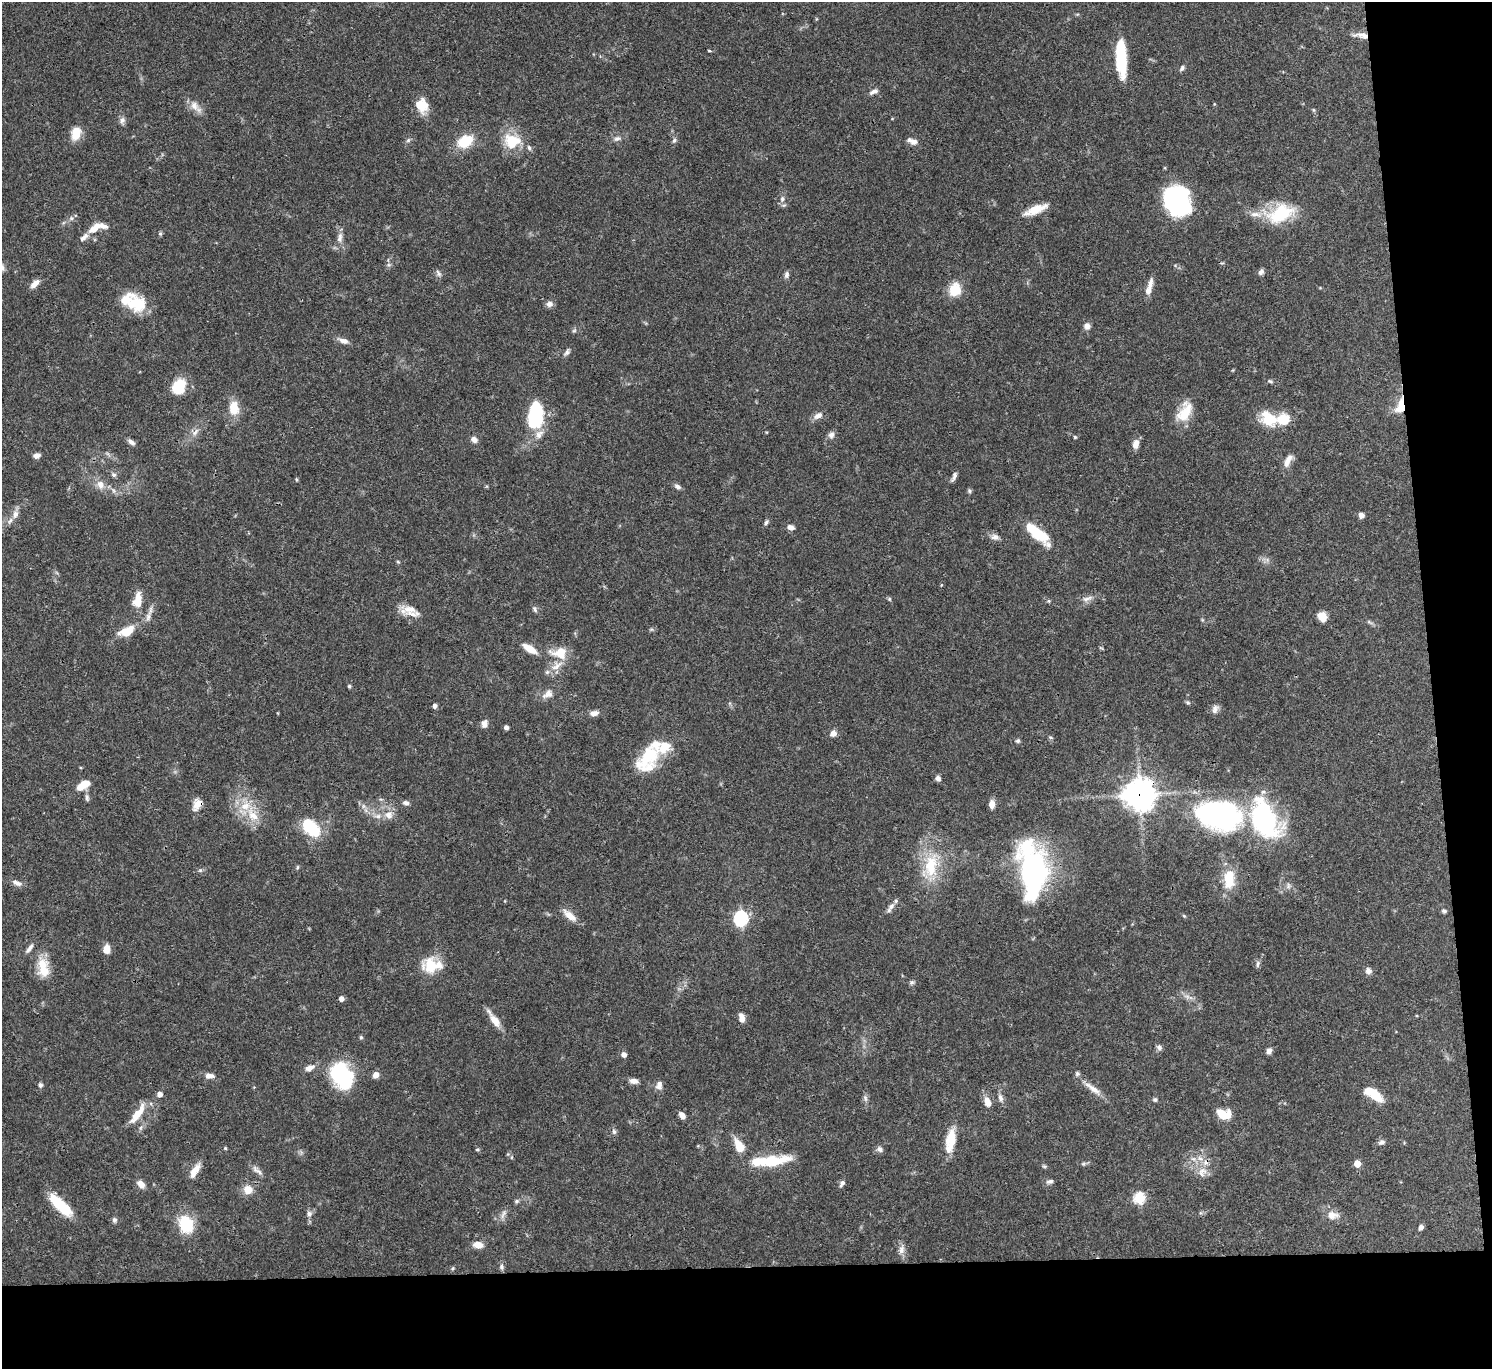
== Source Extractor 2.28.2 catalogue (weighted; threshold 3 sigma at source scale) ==
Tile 9 of 3 x 3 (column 3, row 3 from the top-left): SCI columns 2981-4470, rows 131-1497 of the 4472 x 4452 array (HDU 1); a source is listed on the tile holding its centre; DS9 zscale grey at full resolution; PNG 1494 x 1371 px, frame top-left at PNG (2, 2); no overlay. Shown black and unused: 11% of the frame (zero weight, under 3 of 4 exposures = <1% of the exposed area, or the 3 px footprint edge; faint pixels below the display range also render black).
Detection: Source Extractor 2.28.2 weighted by HDU 2 'WHT'; one run over the whole footprint, this tile lists its part. Background 0.0546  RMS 0.003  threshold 0.0133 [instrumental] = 3 sigma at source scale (4.5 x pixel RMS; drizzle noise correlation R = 1.50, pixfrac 1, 0.05/0.05 arcsec/px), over >= 5 px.
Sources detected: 202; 1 inside a brighter object's white glare — not listed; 26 inside a brighter listed object's ellipse — not listed separately; the other 175 listed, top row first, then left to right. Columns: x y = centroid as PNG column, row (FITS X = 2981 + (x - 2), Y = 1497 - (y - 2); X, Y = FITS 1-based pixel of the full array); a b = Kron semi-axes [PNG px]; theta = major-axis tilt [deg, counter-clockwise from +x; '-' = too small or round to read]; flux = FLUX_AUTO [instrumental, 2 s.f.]
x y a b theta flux
1362 35 21 7 -7 2.5
709 51 5 3 - 0.34
1121 58 37 10 -87 16
1182 68 9 5 57 0.69
873 92 11 5 25 1.2
422 105 19 14 -77 4.8
194 106 16 10 -54 2.7
1313 110 6 4 -88 0.34
892 119 5 3 - 0.23
122 120 10 7 83 1.1
76 133 17 12 75 3.9
617 138 10 7 18 1.1
408 140 7 5 45 0.63
674 140 7 6 - 0.75
465 141 14 11 32 9.4
512 141 23 20 -6 8.5
914 142 13 8 -11 1.5
782 199 9 6 81 1.1
1177 201 29 23 -64 37
1035 210 27 8 22 5
1281 214 35 20 25 14
94 228 17 8 39 3.8
160 234 6 5 - 0.46
340 238 16 7 81 1.9
1261 272 7 6 - 0.98
439 273 11 5 -61 0.84
786 275 9 6 82 0.92
35 283 13 6 42 2.1
1150 284 16 7 76 2.1
955 290 13 11 73 6.8
133 303 24 18 83 7.8
549 304 7 6 - 1.5
1087 326 9 8 - 1.4
574 331 6 4 2 0.48
343 341 13 6 -16 1.8
567 352 10 5 54 0.87
1270 381 8 5 -12 0.56
179 387 18 14 62 7.6
234 408 14 10 -85 5.9
1401 408 18 13 58 4.7
1185 412 27 14 62 7.2
535 415 29 15 81 22
818 416 12 7 26 1.7
1269 418 22 16 -38 8
195 432 13 6 50 1.6
831 435 9 8 - 1.2
1075 437 5 4 - 0.36
474 439 8 6 -36 1.5
131 442 9 5 -30 1.1
1136 444 12 8 78 2
36 456 8 5 15 1.1
1288 460 19 7 62 2.3
114 475 7 6 - 0.72
954 476 14 5 66 1
296 479 5 3 - 0.31
100 485 12 9 -61 2.4
677 486 10 5 -33 0.97
114 491 7 4 -71 0.59
969 491 6 5 - 0.5
15 514 11 8 74 1.7
1361 515 6 6 - 1.3
766 522 7 5 62 0.64
791 527 9 6 -13 1.2
1037 533 28 9 -40 12
995 537 12 8 -9 1.4
398 562 6 3 -19 0.3
1087 598 16 6 16 1.6
889 599 6 4 -89 0.38
137 600 18 9 83 4.8
1048 601 5 5 - 0.38
410 609 27 12 -4 4.2
535 609 9 5 -65 0.72
148 617 11 6 82 1.4
1322 617 10 8 -68 3
1369 622 10 4 -29 0.63
127 631 23 12 24 5.3
530 649 16 7 -32 4
559 653 23 15 -1 6.1
349 686 5 4 - 0.43
548 694 15 10 29 2.3
1188 702 6 5 - 0.48
434 706 5 5 - 0.94
1215 709 12 8 76 1.4
594 713 11 7 8 1.5
484 724 9 7 77 1.4
506 727 5 4 - 0.86
833 733 8 7 - 1.5
1051 737 6 4 -20 0.41
1018 741 6 5 - 0.54
647 757 38 20 44 13
938 778 6 5 - 1.1
83 785 16 8 32 4.8
1139 794 11 11 - 350
87 798 11 5 -81 0.97
406 803 7 5 -17 1.1
197 804 15 10 61 2.9
992 804 9 6 89 2
253 815 21 12 -55 6.1
389 815 12 11 - 2.6
1219 815 57 35 -10 57
309 826 19 16 -87 9.8
931 866 38 19 83 13
297 867 6 4 88 0.36
200 870 6 4 1 0.48
1033 871 54 25 -84 65
1229 879 21 12 88 8.3
17 883 14 6 -23 1.4
891 906 13 6 54 1.5
1444 911 6 5 - 0.67
570 915 19 8 -40 3.2
1184 916 5 4 - 0.33
741 918 7 6 - 51
29 948 14 5 53 1.2
106 949 8 6 83 3.8
1258 964 9 5 83 0.74
42 965 20 16 -80 5.7
431 966 23 21 -53 7.7
1368 971 7 7 - 1.5
912 982 6 6 - 0.6
1187 996 10 4 -13 0.99
341 999 5 4 - 1.5
742 1018 10 6 -81 2.3
494 1019 25 7 -56 3.6
361 1037 6 4 -69 0.44
1159 1047 7 6 - 0.95
1269 1051 7 5 78 1.4
624 1055 6 6 - 1.3
310 1068 12 7 23 1.9
376 1075 7 6 - 1.8
209 1076 12 7 -1 1.6
342 1076 31 20 -62 23
634 1081 10 6 -8 1.5
40 1085 6 5 - 0.79
659 1086 12 7 -5 1.3
1093 1089 28 7 -37 3.2
159 1094 5 5 - 1.5
1373 1094 23 9 -34 6.8
1000 1097 10 6 -69 1.2
865 1098 9 6 -82 0.88
1155 1100 6 6 - 0.56
987 1102 13 7 -71 2.7
137 1114 28 8 55 5.1
1222 1114 12 8 -42 5
682 1115 7 5 -46 1.7
614 1132 8 5 -74 0.73
951 1138 24 12 78 6.6
1381 1142 8 6 23 0.96
739 1145 21 10 -60 4.8
225 1148 4 4 - 0.34
477 1149 5 3 - 0.32
880 1149 8 7 - 0.98
1200 1158 9 6 -22 1.6
772 1162 42 12 12 11
1357 1163 5 5 - 4.6
1083 1164 6 5 - 0.46
195 1170 19 7 60 3.3
259 1172 13 6 -43 1.3
1202 1172 15 12 58 3.3
1050 1181 10 6 17 0.9
842 1183 10 5 65 0.94
141 1184 9 6 -49 2.4
248 1189 9 9 - 3.7
1139 1198 6 6 - 26
516 1201 7 5 27 0.58
60 1205 32 11 -44 9.9
309 1214 7 7 - 1.1
503 1214 15 5 63 1.3
1332 1215 15 10 -5 2.8
114 1220 8 6 -74 0.74
186 1224 21 16 -66 11
1421 1227 5 5 - 1
478 1245 9 6 -9 3.2
901 1249 13 8 78 1.7
502 1267 8 6 -69 0.77
453 1268 5 5 - 0.39
Overlapping masked pixels (flux is a lower limit): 4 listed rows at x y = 1362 35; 1401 408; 1139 794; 197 804